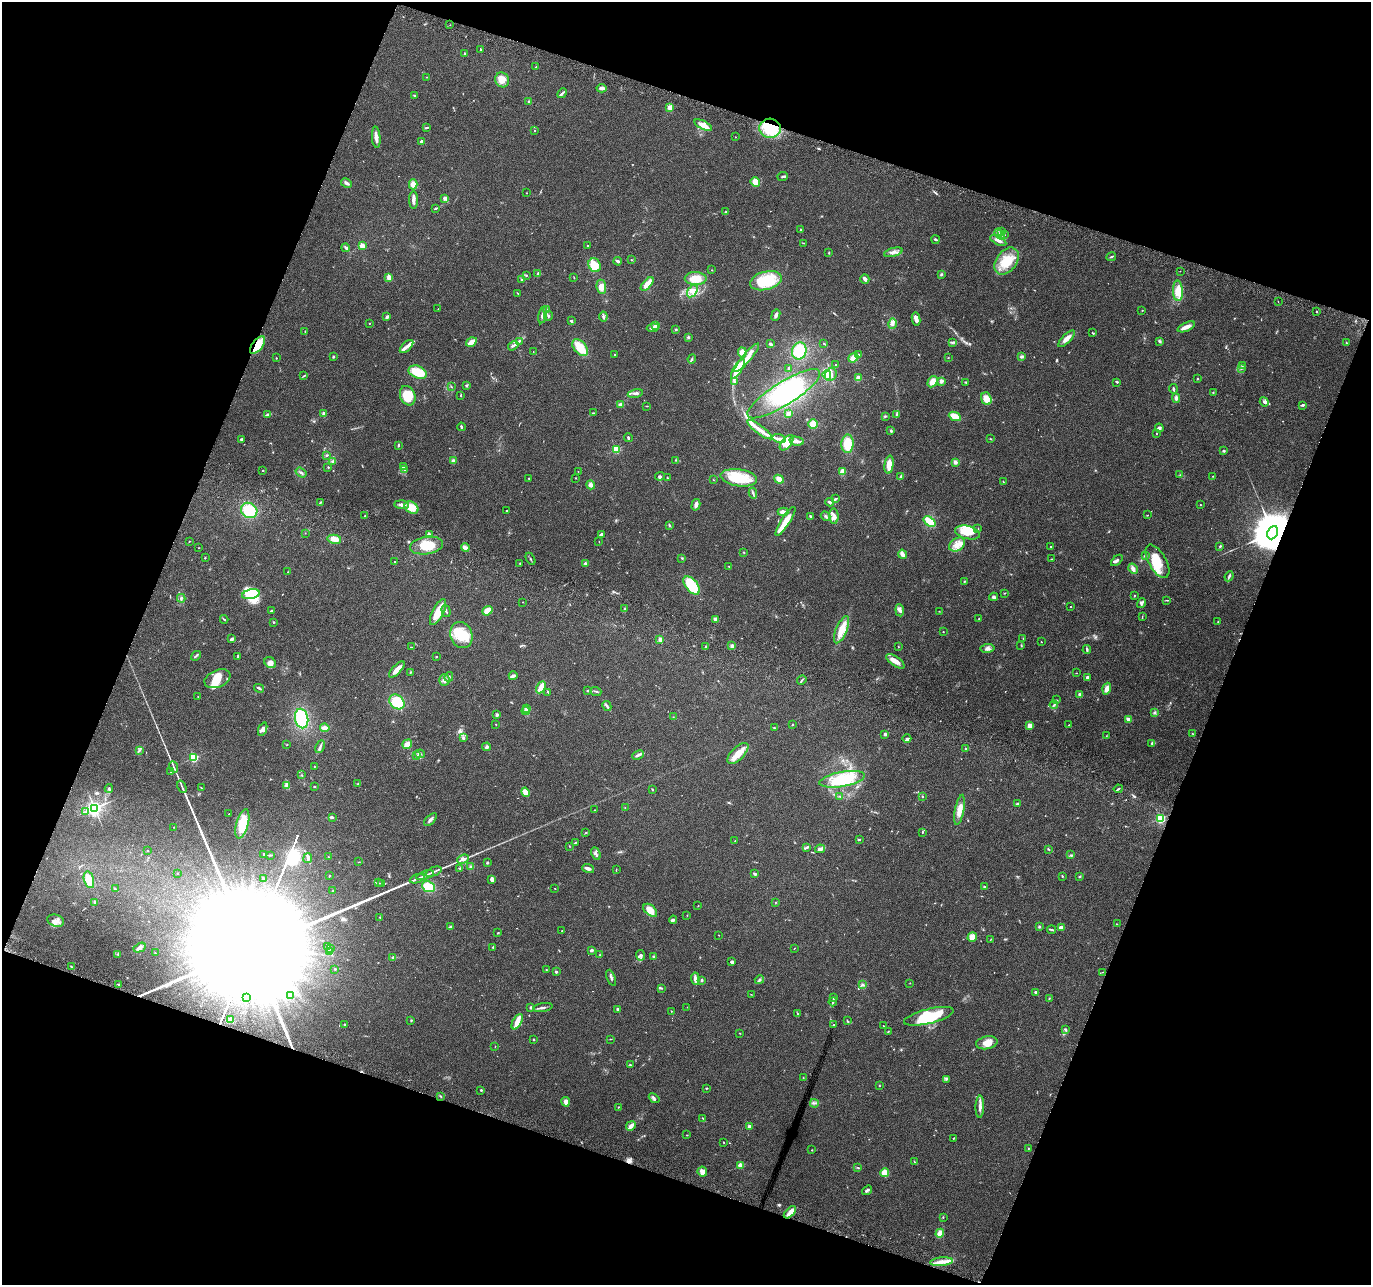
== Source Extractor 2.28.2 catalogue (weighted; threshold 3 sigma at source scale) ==
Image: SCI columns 23-5495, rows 269-5397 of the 5525 x 5730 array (HDU 1 of 3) = the unmasked area's bounding box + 8 px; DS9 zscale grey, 4 x 4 block average (1 PNG px = mean of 4 x 4 image px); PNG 1373 x 1287 px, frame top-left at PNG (2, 2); each listed source drawn as its Kron ellipse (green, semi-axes under 4 px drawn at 4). Shown black and unused: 40% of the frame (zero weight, under 3 of 6 exposures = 3% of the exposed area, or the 3 px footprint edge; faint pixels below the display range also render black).
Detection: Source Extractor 2.28.2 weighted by HDU 2 'WHT'. Background 0.0499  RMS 0.0043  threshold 0.0178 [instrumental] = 3 sigma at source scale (4.09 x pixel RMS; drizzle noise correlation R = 1.36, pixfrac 0.8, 0.0396/0.0396 arcsec/px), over >= 5 px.
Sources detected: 669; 16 inside a brighter object's white glare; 2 cosmic-ray / hot-pixel residue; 2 long thin detections or spike segments (spike, bleed or trail) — neither listed nor drawn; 12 coinciding with a brighter row at this scale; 62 inside a brighter listed object's ellipse — not listed separately; of the other 575, all 500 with FLUX_AUTO >= 0.75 (the completeness limit of this list) listed and drawn (75 fainter detections not listed), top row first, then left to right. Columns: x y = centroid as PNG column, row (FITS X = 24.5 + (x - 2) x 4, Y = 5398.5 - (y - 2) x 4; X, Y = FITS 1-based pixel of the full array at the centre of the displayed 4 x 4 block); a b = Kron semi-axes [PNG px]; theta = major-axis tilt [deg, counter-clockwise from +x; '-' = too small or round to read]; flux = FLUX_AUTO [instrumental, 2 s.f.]
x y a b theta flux
450 25 2 2 - 0.79
481 49 2 2 - 2
464 54 2 2 - 4.8
536 67 3 2 - 0.99
427 77 2 2 - 0.87
502 80 7 7 - 22
602 88 5 3 - 9.5
562 93 5 2 - 4.4
415 96 2 2 - 2.1
528 101 3 2 - 1.8
670 107 3 3 - 15
703 125 9 4 -27 25
426 127 3 2 - 2.9
770 128 10 9 - 59
535 130 2 2 - 1.5
376 137 11 3 -85 16
736 137 2 2 - 1.4
422 141 2 2 - 22
783 176 5 2 - 3.2
755 182 5 4 - 21
346 183 6 3 -28 8.1
413 184 5 4 - 23
527 193 2 2 - 1.1
445 198 4 3 - 4.5
414 200 9 2 90 14
435 208 3 2 - 2.8
726 212 3 3 - 2.7
801 230 3 2 - 2.6
1001 231 2 2 - 1.2
1000 234 6 2 -52 6.9
1005 235 2 2 - 0.87
936 239 4 2 - 3.9
998 241 9 3 -27 12
804 243 2 2 - 0.83
362 246 2 2 - 57
587 246 2 2 - 1.9
346 248 4 3 - 5.1
893 252 9 3 15 10
829 253 2 2 - 1.3
1111 257 5 2 - 2.5
631 260 2 2 - 1.2
618 261 4 3 - 6.1
1006 261 15 10 53 61
595 265 7 6 - 55
712 270 2 2 - 0.93
1180 271 2 2 - 0.8
537 274 3 2 - 2.2
941 274 3 3 - 2.7
526 275 3 2 - 1.6
389 277 2 2 - 42
574 277 3 2 - 1.3
521 279 2 2 - 2.4
696 279 11 6 -2 43
865 279 5 3 - 7.3
766 281 16 9 14 91
647 284 8 3 46 31
601 287 7 5 -83 17
692 291 7 4 55 16
1178 291 10 5 -87 35
518 293 2 2 - 1
1278 301 2 2 - 0.89
438 309 2 2 - 1.5
547 310 3 2 - 1.4
1142 310 2 2 - 1
1317 311 2 2 - 2.6
543 315 8 3 77 9
776 315 6 3 68 6.8
548 316 5 2 - 2.9
603 316 5 3 - 4.1
387 317 3 2 - 6.2
916 319 6 3 -79 14
571 321 2 2 - 4.5
369 323 2 2 - 1.1
892 324 5 3 - 6.7
656 325 4 3 - 8
1186 327 9 4 23 12
653 328 6 4 7 7.7
676 329 3 2 - 2.2
305 331 3 2 - 1.3
1092 332 2 2 - 1.2
688 337 3 3 - 3.2
1066 339 11 3 45 20
519 341 3 2 - 3.5
1159 341 4 2 - 4.2
471 342 6 2 32 23
952 342 2 2 - 1.2
824 343 3 2 - 1.6
1346 343 2 2 - 1.2
770 344 2 2 - 5.6
257 345 10 5 52 41
513 346 6 2 33 5.7
406 347 8 3 42 9.9
580 348 10 6 -48 41
799 351 8 7 - 65
533 352 2 2 - 1.1
742 352 5 4 - 15
858 354 2 2 - 1.8
614 355 2 2 - 1.7
334 356 3 2 - 1.8
1021 357 4 3 - 5.1
276 358 2 2 - 1.3
747 358 18 4 49 26
853 358 5 4 - 18
948 358 2 2 - 0.8
692 359 4 2 - 3.1
835 365 2 2 - 1.2
1242 365 3 3 - 3.1
789 368 2 2 - 2.3
738 369 11 3 58 48
1241 369 2 2 - 1
418 372 9 6 -23 48
827 375 4 3 - 46
831 375 6 5 - 11
304 376 3 2 - 1.9
859 378 4 3 - 14
1197 379 2 2 - 1.8
941 381 3 2 - 11
735 382 3 2 - 2.2
933 382 6 4 57 19
966 382 2 2 - 1
1117 382 2 2 - 2.7
466 386 3 3 - 2.8
452 387 2 2 - 1
1173 389 5 2 - 4
1213 392 2 2 - 1.4
635 393 8 3 10 6.6
784 394 42 11 32 190
461 395 3 2 - 1.9
408 396 10 7 -68 57
1176 398 5 3 - 6.3
986 399 6 5 - 23
1264 402 5 3 - 6.4
621 405 3 2 - 8.1
1303 405 3 3 - 2.9
647 406 3 2 - 1
593 413 4 2 - 1.8
324 414 2 2 - 41
789 414 3 2 - 14
896 414 3 2 - 2
268 415 4 2 - 6.9
885 416 3 2 - 2
955 416 6 4 -25 31
813 424 5 4 - 29
461 427 4 2 - 2.8
1159 428 4 3 - 4.3
760 429 15 3 -37 24
891 431 4 2 - 2.7
1156 434 2 2 - 0.97
628 438 4 2 - 2.9
242 439 3 2 - 4.2
779 439 7 2 -15 9.9
990 439 3 2 - 1.7
796 441 7 3 -12 11
787 443 9 5 51 29
847 444 9 6 86 46
398 445 3 2 - 3.2
616 449 2 2 - 180
1224 451 2 2 - 13
326 455 3 2 - 3.3
675 460 2 2 - 1.7
332 461 3 2 - 3.8
453 461 3 3 - 7
955 462 4 4 - 7
889 465 9 4 82 24
403 466 3 3 - 4.7
328 467 2 2 - 2.3
263 470 2 2 - 1.7
405 470 4 2 - 3.2
578 471 2 2 - 0.79
842 471 3 2 - 19
301 473 6 2 -37 4.8
1180 475 2 2 - 0.81
660 476 5 3 - 4.8
901 476 3 2 - 13
1213 476 2 2 - 0.83
667 477 2 2 - 1.7
529 478 2 2 - 1.1
576 478 2 2 - 1
739 478 18 8 -9 87
779 479 5 3 - 15
713 480 2 2 - 0.75
1003 482 2 2 - 1.6
591 485 5 4 - 8.5
753 493 5 2 - 4.1
835 499 4 2 - 5.4
830 502 4 2 - 5.7
320 503 4 2 - 2.6
402 505 7 3 -3 11
696 505 6 3 75 8.6
1200 505 2 2 - 1.6
412 508 7 5 -35 27
249 510 8 7 - 69
506 511 2 2 - 1.5
783 512 5 3 - 18
1148 515 2 2 - 1.2
365 516 3 2 - 2
810 516 3 2 - 2.9
825 516 5 2 - 4.4
834 516 8 4 -86 14
785 521 17 4 57 33
930 521 7 3 -37 48
669 525 4 2 - 2.6
978 529 2 2 - 1.5
968 532 13 6 -13 46
305 533 2 2 - 0.87
1273 533 7 5 65 16000
429 534 4 2 - 7.7
601 534 3 2 - 4.7
334 539 7 4 -11 20
189 541 2 2 - 1.7
599 542 2 2 - 0.78
426 545 17 8 8 68
957 545 9 6 33 21
1051 546 2 2 - 2.1
1220 546 2 2 - 2.5
199 548 2 2 - 0.84
465 548 4 3 - 12
744 553 2 2 - 1
902 554 5 3 - 14
1145 556 3 2 - 3.4
205 558 2 2 - 1.5
682 558 2 2 - 2
530 559 6 2 -61 3.1
1052 559 2 2 - 1.2
1117 560 7 2 43 5.7
1157 561 18 9 -60 64
394 562 2 2 - 2.1
520 563 2 2 - 1.1
585 563 3 3 - 3.5
729 566 2 2 - 1
1133 569 5 3 - 12
288 572 3 2 - 1.3
1229 576 5 2 - 3.8
964 581 2 2 - 1.2
692 585 10 6 -51 80
1005 593 2 2 - 1.3
251 594 9 4 12 66
1134 596 2 2 - 1.3
994 597 4 3 - 5.7
181 598 4 2 - 3.7
1167 600 3 2 - 1.6
523 602 2 2 - 0.99
1141 603 5 3 - 7.3
1071 606 2 2 - 0.93
625 609 3 2 - 2.4
900 610 6 3 -83 11
271 611 2 2 - 3.4
446 611 6 2 -73 3.4
487 611 5 4 - 23
939 611 3 2 - 0.83
438 612 14 5 63 42
1142 616 3 2 - 1.4
979 618 2 2 - 1.2
224 619 4 2 - 2.3
715 619 3 2 - 12
273 622 2 2 - 1.8
1218 622 2 2 - 1
842 630 14 5 67 42
943 632 2 2 - 2.5
461 635 13 10 -68 62
232 639 4 2 - 6.3
660 639 2 2 - 27
1023 639 2 2 - 0.76
1041 642 2 2 - 2.1
1021 645 3 2 - 1.2
705 646 2 2 - 1.4
732 646 3 3 - 3.7
412 647 2 2 - 0.93
898 647 2 2 - 0.83
988 648 7 4 7 7.8
1087 650 4 2 - 3.7
196 656 5 2 - 3.4
238 656 3 2 - 2.1
436 657 2 2 - 6.2
895 661 10 4 -36 16
270 662 6 5 - 15
397 669 10 3 46 17
410 672 2 2 - 1.2
1076 673 2 2 - 0.79
513 676 4 3 - 6.3
449 677 5 2 - 4
1087 677 2 2 - 19
217 679 13 8 23 38
444 680 5 5 - 9.8
802 680 5 2 - 2.7
541 687 6 3 60 25
259 688 5 2 - 5.5
1107 689 6 3 72 15
588 690 4 2 - 2.8
596 691 5 2 - 3.5
548 692 3 2 - 1.5
1080 695 4 3 - 7
198 697 2 2 - 1.2
1056 700 2 2 - 1.2
397 702 8 6 -42 67
1054 705 4 2 - 3.5
607 706 5 2 - 4.3
527 709 3 3 - 3.2
526 711 4 2 - 3.5
1155 712 3 3 - 3
497 715 3 3 - 3.2
673 717 2 2 - 1.1
302 719 10 6 -79 120
1128 719 4 2 - 7.2
496 724 2 2 - 0.88
792 725 2 2 - 1.5
1069 725 2 2 - 0.88
1030 726 3 3 - 13
325 728 4 3 - 15
774 728 3 2 - 1.3
263 729 7 4 69 8.6
1192 733 2 2 - 0.94
885 734 2 2 - 6.6
1106 736 2 2 - 0.91
463 738 2 2 - 2.2
907 739 4 3 - 4.9
1151 743 3 3 - 3.1
407 744 5 3 - 20
287 745 2 2 - 0.88
320 747 6 2 65 5.6
487 747 4 3 - 4.8
966 748 2 2 - 2.1
139 750 4 3 - 4.4
738 753 13 6 45 29
420 754 5 3 - 4.5
416 755 3 2 - 1.8
638 755 6 2 24 7.6
194 758 2 2 - 220
173 767 6 2 -69 3.4
314 767 2 2 - 0.95
171 772 2 2 - 1.7
302 775 3 2 - 1.7
842 779 23 7 10 95
358 784 3 2 - 2.2
287 786 4 3 - 5.5
182 787 6 2 -67 4.3
314 787 2 2 - 1.9
109 788 4 2 - 3.1
201 788 2 2 - 0.97
1118 789 4 2 - 2.5
652 790 2 2 - 0.89
525 792 5 3 - 23
840 796 3 2 - 1.1
923 797 2 2 - 1.5
1018 804 3 2 - 4.7
94 808 2 2 - 930
625 808 2 2 - 0.8
595 810 3 2 - 1.3
959 810 15 4 79 23
86 812 2 2 - 1
229 814 2 2 - 1.2
332 817 4 2 - 3
1160 818 2 2 - 300
430 820 8 2 47 7.3
242 824 15 6 75 73
173 827 2 2 - 1
922 832 3 2 - 1.9
586 833 2 2 - 1.4
859 839 3 2 - 1.6
735 841 2 2 - 0.87
575 842 2 2 - 2.1
569 846 2 2 - 0.86
807 847 4 2 - 3.5
820 849 5 3 - 8
1049 849 2 2 - 1.5
148 851 2 2 - 0.84
264 854 3 2 - 1.9
596 854 6 2 -65 4.7
270 855 3 2 - 2
1071 855 2 2 - 1.4
328 857 2 2 - 0.87
308 858 5 3 - 5.6
463 859 6 4 21 7.9
359 862 2 2 - 0.94
487 863 2 2 - 13
471 867 3 2 - 2.3
460 868 4 2 - 1.7
588 869 6 2 -17 11
616 869 2 2 - 0.86
433 872 8 2 22 6.1
177 873 2 2 - 0.82
755 874 4 2 - 5.1
425 875 9 2 19 5.7
329 876 3 2 - 1.5
1062 876 3 2 - 1.7
1079 877 2 2 - 4.1
263 878 3 2 - 2.1
417 879 8 2 22 5.2
492 879 4 3 - 12
89 880 8 5 -74 31
378 883 2 2 - 1.1
382 883 3 2 - 1.3
429 887 7 5 -25 44
984 887 3 2 - 1.8
115 889 4 2 - 1.8
555 889 2 2 - 0.92
332 891 2 2 - 0.81
95 902 4 2 - 2.7
776 902 2 2 - 0.97
698 906 2 2 - 0.97
650 910 8 5 -41 24
687 915 2 2 - 0.79
380 917 3 2 - 1.8
673 920 4 3 - 3.9
56 921 9 6 -17 14
1117 924 2 2 - 0.78
450 927 4 3 - 4.1
1039 927 3 2 - 2.8
1061 927 4 2 - 10
562 930 2 2 - 0.95
1051 930 4 2 - 3.3
498 933 2 2 - 2.3
719 935 2 2 - 1
972 937 5 4 - 17
991 939 4 2 - 1.5
328 946 4 2 - 2.7
493 947 2 2 - 4
140 948 6 4 28 8.5
330 948 2 2 - 1
794 948 2 2 - 0.81
591 950 3 2 - 5.2
329 952 3 3 - 3.4
155 953 2 2 - 0.87
118 954 2 2 - 1.6
600 955 2 2 - 0.89
641 955 5 3 - 5.1
653 956 2 2 - 3.1
393 957 3 2 - 1.8
732 962 3 3 - 5.7
71 966 2 2 - 1.6
335 969 2 2 - 2.2
546 970 2 2 - 0.87
556 972 2 2 - 12
1102 972 2 2 - 0.93
611 978 8 2 -69 5.4
695 979 6 3 -86 9.3
702 980 3 2 - 2.9
759 980 5 2 - 3.1
910 983 2 2 - 0.8
862 984 3 2 - 2.5
118 985 2 2 - 3.5
661 988 3 2 - 2
1036 992 3 2 - 6.6
751 994 2 2 - 0.84
290 995 4 2 - 4.6
247 997 2 2 - 1
834 998 2 2 - 1.9
1049 999 2 2 - 1.2
833 1002 4 2 - 3
531 1007 3 2 - 3.1
543 1007 10 2 10 7.2
687 1007 2 2 - 0.86
617 1009 2 2 - 10
671 1011 2 2 - 1.3
797 1014 3 2 - 1.8
929 1016 25 7 14 85
231 1020 3 3 - 13
411 1020 2 2 - 1.4
847 1021 2 2 - 1.6
517 1022 8 4 61 21
345 1024 2 2 - 1.8
834 1025 3 2 - 2.4
883 1026 2 2 - 1.7
1066 1030 3 2 - 3.5
888 1031 2 2 - 1.4
740 1033 2 2 - 1
533 1039 2 2 - 1.6
611 1039 2 2 - 0.9
987 1043 11 6 10 24
495 1046 2 2 - 0.78
630 1065 2 2 - 1.3
803 1078 2 2 - 1.4
946 1079 3 2 - 2.4
879 1086 2 2 - 1.6
706 1088 2 2 - 2
481 1090 2 2 - 3.4
441 1096 2 2 - 1.7
654 1098 6 2 -42 4.7
566 1102 5 3 - 15
814 1103 4 2 - 3.1
618 1107 3 2 - 0.86
980 1107 11 3 87 11
703 1118 3 2 - 1.9
631 1126 5 3 - 14
749 1126 2 2 - 35
687 1135 2 2 - 0.85
954 1138 2 2 - 2.3
724 1142 2 2 - 1.5
1028 1148 2 2 - 1.2
812 1150 2 2 - 1.2
914 1162 3 2 - 2.9
741 1165 2 2 - 81
858 1167 3 2 - 1.4
702 1172 5 4 - 11
885 1173 4 4 - 19
867 1190 5 3 - 4.3
790 1212 7 4 43 16
943 1217 2 2 - 1.2
940 1233 5 4 - 17
941 1262 11 3 6 18
Overlapping masked pixels (flux is a lower limit): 3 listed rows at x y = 770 128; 257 345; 1273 533
Diffuse or blended objects may show on this block-average render without a row.